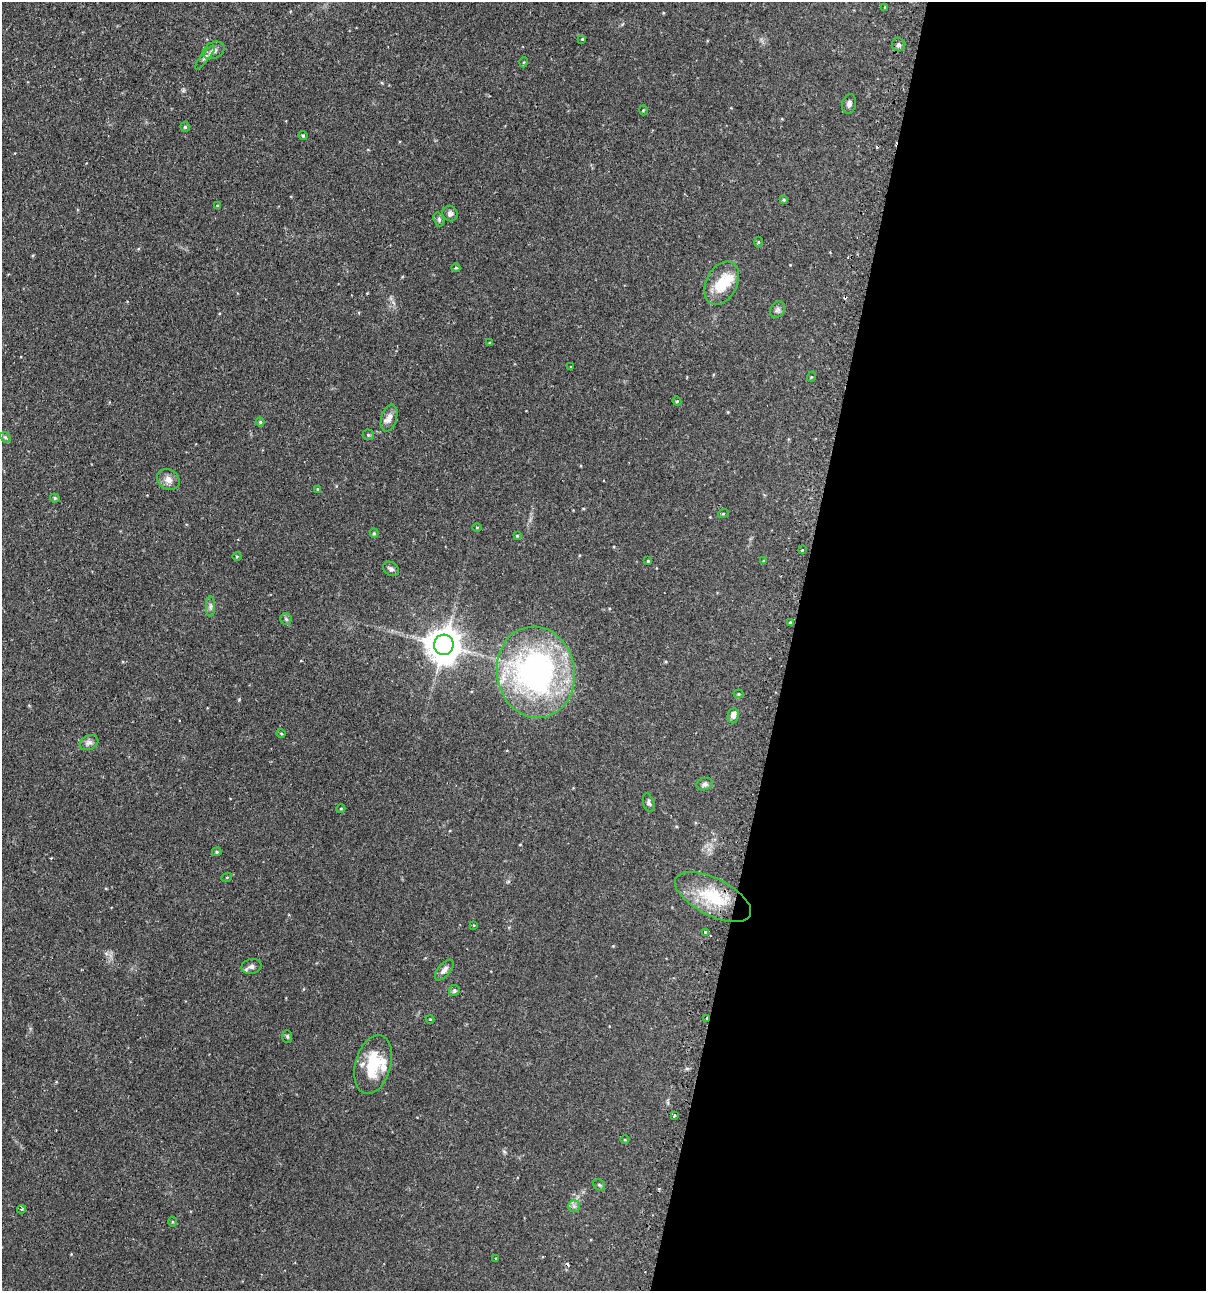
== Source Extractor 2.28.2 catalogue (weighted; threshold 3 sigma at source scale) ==
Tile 12 of 4 x 4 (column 4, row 3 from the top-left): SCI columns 3766-4969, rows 1325-2613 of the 5247 x 5227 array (HDU 1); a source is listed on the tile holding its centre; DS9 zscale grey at full resolution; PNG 1208 x 1293 px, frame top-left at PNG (2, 2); each listed source drawn as its Kron ellipse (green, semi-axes under 4 px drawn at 4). Shown black and unused: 35% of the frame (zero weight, under 2 of 3 exposures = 4% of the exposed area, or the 3 px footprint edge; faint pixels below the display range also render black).
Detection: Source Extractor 2.28.2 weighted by HDU 2 'WHT'; one run over the whole footprint, this tile lists its part. Background 0.0889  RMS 0.0054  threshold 0.0242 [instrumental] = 3 sigma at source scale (4.5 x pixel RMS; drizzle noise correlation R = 1.50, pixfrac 1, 0.05/0.05 arcsec/px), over >= 5 px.
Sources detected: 76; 1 inside a brighter object's white glare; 4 cosmic-ray / hot-pixel residue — neither listed nor drawn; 2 inside a brighter listed object's ellipse — not listed separately; the other 69 listed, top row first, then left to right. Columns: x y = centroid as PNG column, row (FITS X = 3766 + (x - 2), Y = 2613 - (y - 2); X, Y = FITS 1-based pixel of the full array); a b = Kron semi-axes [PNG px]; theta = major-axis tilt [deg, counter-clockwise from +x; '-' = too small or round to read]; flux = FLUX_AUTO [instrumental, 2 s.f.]
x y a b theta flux
885 7 3 3 - 0.59
582 39 3 3 - 0.96
899 45 6 6 - 1.6
214 50 11 8 24 2.4
205 57 15 4 51 1.6
524 62 5 3 - 0.49
849 104 10 7 77 1.8
643 110 5 3 - 0.46
185 127 5 4 - 0.67
303 135 5 3 - 0.69
784 200 4 3 - 0.68
217 206 3 3 - 0.49
450 213 8 7 - 1.8
439 219 7 5 -71 1
758 242 5 3 - 0.45
456 268 4 3 - 0.53
722 283 23 15 63 15
777 310 9 7 52 1.5
490 343 4 3 - 0.44
571 367 4 2 - 0.37
811 377 5 3 - 0.49
677 401 4 4 - 0.58
389 418 14 7 74 3.3
260 422 4 4 - 0.68
368 435 5 5 - 0.68
5 437 6 4 -42 0.84
168 479 12 10 -32 3.4
318 489 4 4 - 0.5
55 498 5 4 - 0.73
723 514 5 3 - 0.46
477 527 4 3 - 0.41
374 533 4 4 - 0.71
517 536 4 4 - 0.48
802 550 3 2 - 1.4
237 556 5 3 - 0.47
648 561 3 3 - 0.63
763 561 4 4 - 0.49
391 569 8 6 -32 1.5
210 606 10 4 90 1.4
286 619 6 5 - 0.85
790 623 4 3 - 1.1
444 645 10 10 - 1000
536 672 46 39 -80 140
739 694 5 4 - 0.53
733 716 7 5 83 3.4
281 733 5 3 - 0.49
89 742 10 7 26 2
705 784 8 6 15 1.4
649 803 10 5 -73 1.3
341 809 4 4 - 0.47
217 852 5 4 - 0.68
227 877 5 3 - 0.48
713 897 41 18 -27 25
474 925 3 2 - 0.44
705 932 3 3 - 0.57
251 966 10 7 11 2.1
444 970 12 6 50 2.3
454 990 5 5 - 1.2
707 1018 2 2 - 0.62
430 1019 4 2 - 0.35
287 1036 6 5 - 0.77
373 1065 30 17 74 21
674 1116 3 3 - 1.6
625 1140 4 3 - 0.42
599 1185 6 5 - 0.73
574 1206 6 6 - 1.3
22 1209 4 3 - 0.63
172 1222 5 3 - 0.53
496 1258 3 2 - 0.61
Overlapping masked pixels (flux is a lower limit): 2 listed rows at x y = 713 897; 707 1018